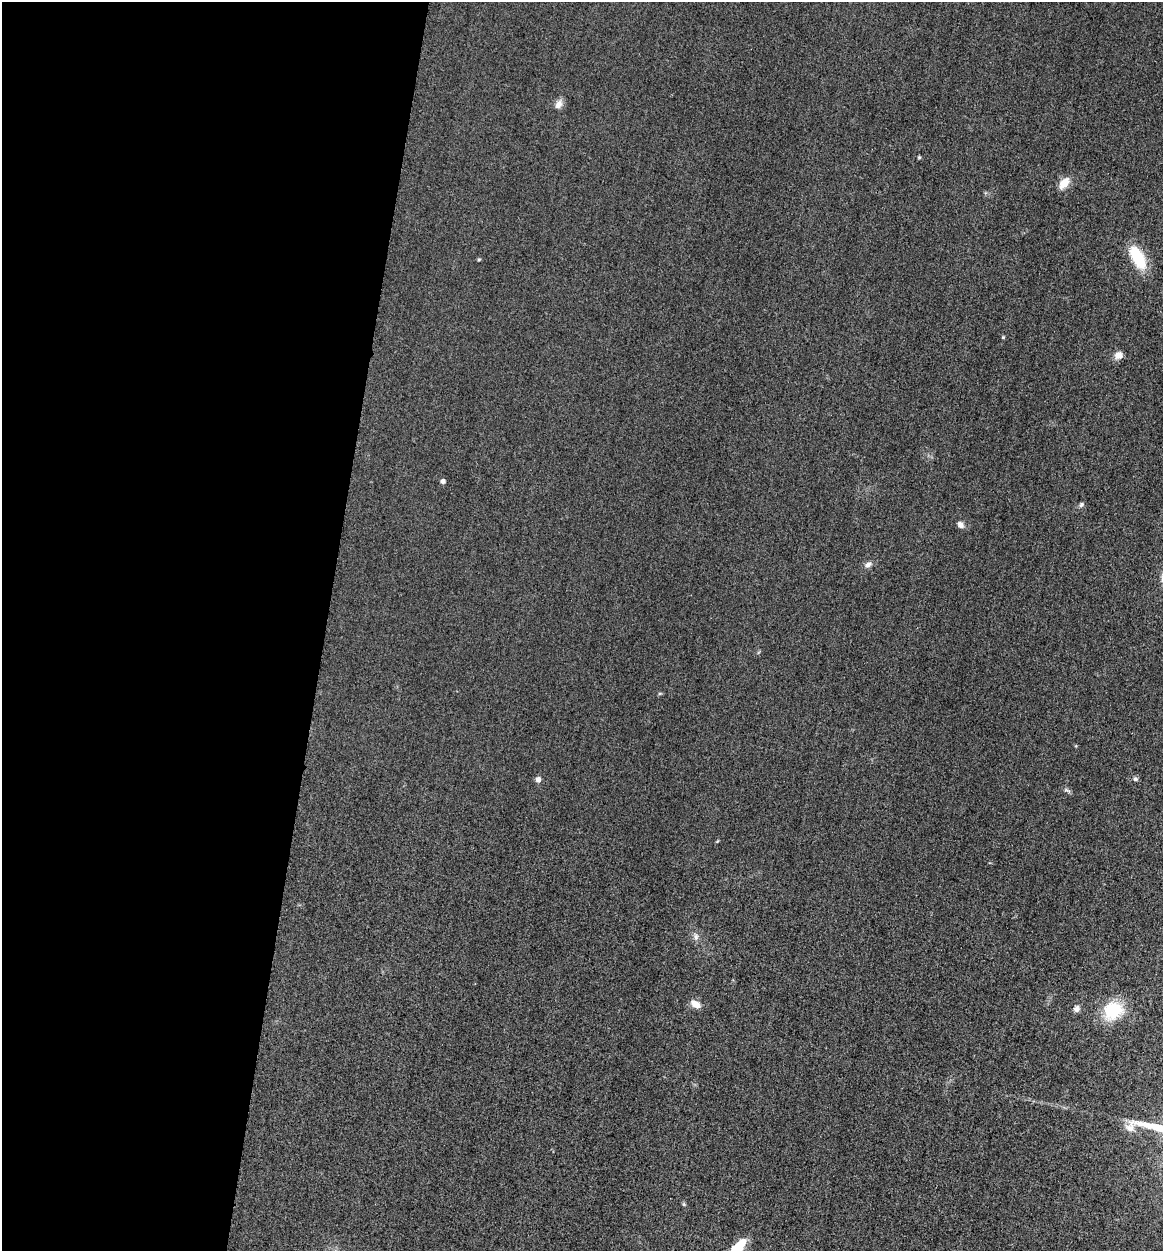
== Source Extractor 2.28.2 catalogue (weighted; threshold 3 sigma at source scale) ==
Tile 5 of 4 x 4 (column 1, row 2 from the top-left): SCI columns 267-1427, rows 2521-3769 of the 5058 x 5038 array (HDU 1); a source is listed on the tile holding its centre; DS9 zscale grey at full resolution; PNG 1165 x 1253 px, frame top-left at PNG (2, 2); no overlay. Shown black and unused: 28% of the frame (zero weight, under 3 of 4 exposures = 3% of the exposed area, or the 3 px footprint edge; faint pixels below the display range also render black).
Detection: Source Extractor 2.28.2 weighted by HDU 2 'WHT'; one run over the whole footprint, this tile lists its part. Background 0.0723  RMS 0.017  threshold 0.0777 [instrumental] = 3 sigma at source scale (4.5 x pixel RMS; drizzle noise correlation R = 1.50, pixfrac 1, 0.05/0.05 arcsec/px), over >= 5 px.
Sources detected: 20; all 20 listed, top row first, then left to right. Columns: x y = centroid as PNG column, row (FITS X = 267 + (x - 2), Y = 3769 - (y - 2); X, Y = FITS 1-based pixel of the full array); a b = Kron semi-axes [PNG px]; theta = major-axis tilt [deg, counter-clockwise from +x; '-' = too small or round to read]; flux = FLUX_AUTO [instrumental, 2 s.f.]
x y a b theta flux
559 104 12 8 56 9.7
919 157 6 3 18 1.8
1064 183 14 9 49 20
1137 257 29 13 -61 62
479 259 6 3 19 1.8
1003 337 4 3 - 1.7
1118 355 9 9 - 11
443 481 5 4 - 5.7
1081 504 8 5 49 3.4
960 525 10 6 -49 6.9
868 565 9 6 27 7
538 779 5 5 - 9.1
1135 779 6 5 - 3.7
1067 790 12 3 -31 3.2
717 841 5 3 - 1.4
696 937 9 6 90 6.2
696 1004 11 7 -32 14
1077 1009 8 7 - 6.8
1112 1011 24 21 31 67
736 1250 28 11 55 49
Isophote crosses this tile's border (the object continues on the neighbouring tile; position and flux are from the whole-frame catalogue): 1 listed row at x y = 736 1250